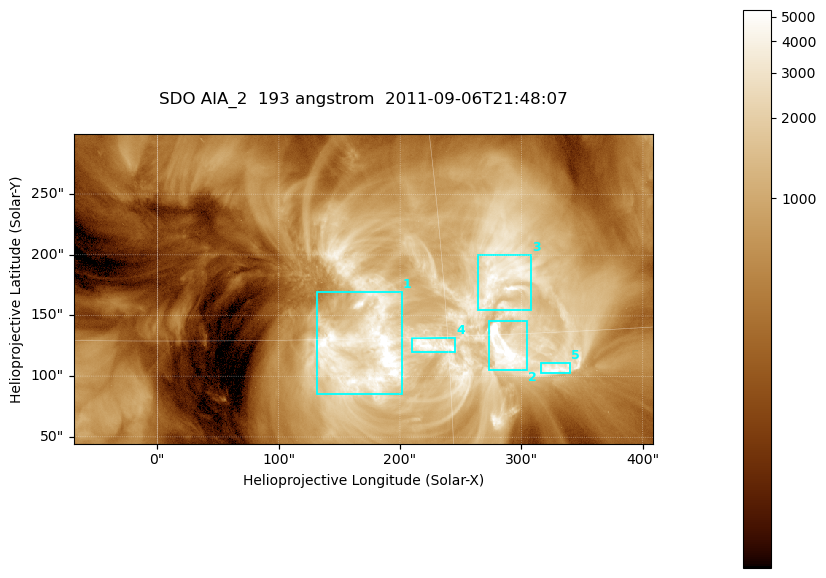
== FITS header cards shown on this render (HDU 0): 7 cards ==
TELESCOP= 'SDO     '           /
INSTRUME= 'AIA_2   '           /
WAVELNTH=                  193 /
WAVEUNIT= 'angstrom'           /
DATE-OBS= '2011-09-06T21:48:07.84' /
CTYPE1  = 'HPLN-TAN'           /
CTYPE2  = 'HPLT-TAN'           /

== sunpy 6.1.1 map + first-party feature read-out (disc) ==
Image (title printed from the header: SDO AIA_2  193 angstrom  2011-09-06T21:48:07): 794 x 424 px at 0.601 arcsec/px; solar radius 952 arcsec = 1585 px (partial field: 4.3% of the solar disc is inside the frame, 100% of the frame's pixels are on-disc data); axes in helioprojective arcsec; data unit not stated in the header (colour bar unlabelled)
Pointing: header CRPIX1/2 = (2043.76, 2047.55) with CRVAL1/2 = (0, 0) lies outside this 794 x 424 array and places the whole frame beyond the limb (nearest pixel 1.29 R_sun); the SolarSoft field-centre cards XCEN/YCEN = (169.6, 172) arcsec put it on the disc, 1722 arcsec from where CRPIX/CRVAL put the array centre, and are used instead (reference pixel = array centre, CRVAL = XCEN/YCEN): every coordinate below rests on XCEN/YCEN
Orientation: roll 0.0564 deg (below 1 deg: not rotated)
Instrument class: DISC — disc imager (sunpy class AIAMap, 193 A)
Bright regions (active regions / flare kernels): reference = the on-disc median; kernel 7 px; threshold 5 sigma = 2657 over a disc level ~603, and >= 1.15x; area >= 336 px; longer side >= 5 px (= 3 arcsec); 5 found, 5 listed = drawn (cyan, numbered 1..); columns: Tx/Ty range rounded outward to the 2 arcsec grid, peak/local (2 s.f.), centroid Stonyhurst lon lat
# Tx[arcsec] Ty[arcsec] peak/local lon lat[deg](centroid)
1 130..202 84..170 11 +11 +14
2 272..306 104..146 17 +18 +14
3 264..308 154..200 7.9 +18 +18
4 210..246 120..132 8.4 +14 +15
5 316..342 102..112 7.9 +21 +13